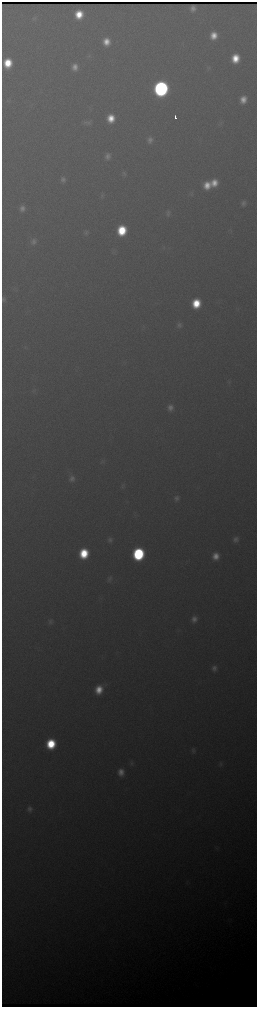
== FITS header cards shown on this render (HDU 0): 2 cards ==
NAXIS1  =                  510 / length of data axis 1
NAXIS2  =                 2010 / length of data axis 2

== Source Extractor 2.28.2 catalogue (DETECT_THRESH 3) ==
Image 510 x 2010 px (HDU 0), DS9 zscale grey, zoomed out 1/2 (1 PNG px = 2 x 2 image px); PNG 259 x 1009 px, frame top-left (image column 2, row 2010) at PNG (2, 2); no overlay
Background 2400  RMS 32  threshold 95.5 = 3 sigma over >= 5 px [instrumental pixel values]
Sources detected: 59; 1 cannot appear on this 1/2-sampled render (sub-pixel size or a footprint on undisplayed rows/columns) and is not listed; the other 58 listed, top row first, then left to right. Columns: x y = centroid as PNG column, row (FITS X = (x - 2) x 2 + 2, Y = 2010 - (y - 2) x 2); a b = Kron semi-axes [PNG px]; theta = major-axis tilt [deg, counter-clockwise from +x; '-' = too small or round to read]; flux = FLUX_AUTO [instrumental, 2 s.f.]
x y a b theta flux
79 14 7 7 - 2.1e+05
34 18 7 6 - 1.8e+04
214 36 7 7 - 1.1e+05
106 42 8 7 - 1.1e+05
89 56 5 4 - 9.5e+03
235 58 8 7 - 1.9e+05
8 63 8 7 - 2.6e+05
75 67 7 6 - 6.3e+04
208 68 6 6 - 1.4e+04
161 89 9 8 - 3.6e+06
243 100 7 6 - 8.5e+04
8 101 6 3 -41 7.9e+03
175 117 4 2 - 4.1e+04
111 118 7 7 - 1.6e+05
88 122 12 6 8 3.1e+04
220 122 6 3 70 1.3e+04
150 140 8 7 - 4.3e+04
108 156 8 6 77 4.0e+04
124 174 7 6 - 1.8e+04
63 180 7 7 - 3.3e+04
214 183 8 7 - 1.1e+05
207 185 9 8 - 1.3e+05
192 194 7 6 - 1.6e+04
102 196 8 5 70 1.5e+04
243 203 7 6 - 2.6e+04
22 208 6 6 - 4.2e+04
168 213 9 7 74 2.7e+04
122 230 8 7 - 3.7e+05
86 232 7 6 - 2.0e+04
33 241 9 8 - 4.0e+04
4 299 5 3 - 1.6e+04
196 303 8 7 - 2.8e+05
179 325 7 7 - 2.6e+04
25 347 5 2 - 5.8e+03
229 382 6 3 -83 1.1e+04
34 391 7 6 - 1.6e+04
170 407 7 6 - 4.4e+04
103 461 7 5 -82 1.3e+04
72 478 9 8 - 4.3e+04
124 485 8 3 45 1.3e+04
176 498 8 7 - 3.0e+04
236 539 8 7 - 3.6e+04
110 540 7 6 - 2.5e+04
84 553 8 7 - 3.5e+05
138 554 9 8 - 1.0e+06
216 556 7 7 - 8.0e+04
110 579 9 7 72 2.6e+04
194 619 8 7 - 4.8e+04
50 622 7 7 - 2.2e+04
214 668 7 6 - 3.4e+04
99 690 9 8 - 1.5e+05
51 744 8 7 - 3.9e+05
193 750 7 6 - 2.1e+04
131 763 8 6 -89 1.7e+04
221 764 7 6 - 1.7e+04
121 772 8 7 - 7.0e+04
30 809 7 6 - 3.0e+04
217 848 4 3 - 8.1e+03
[1 sub-pixel or undisplayed-footprint detection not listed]